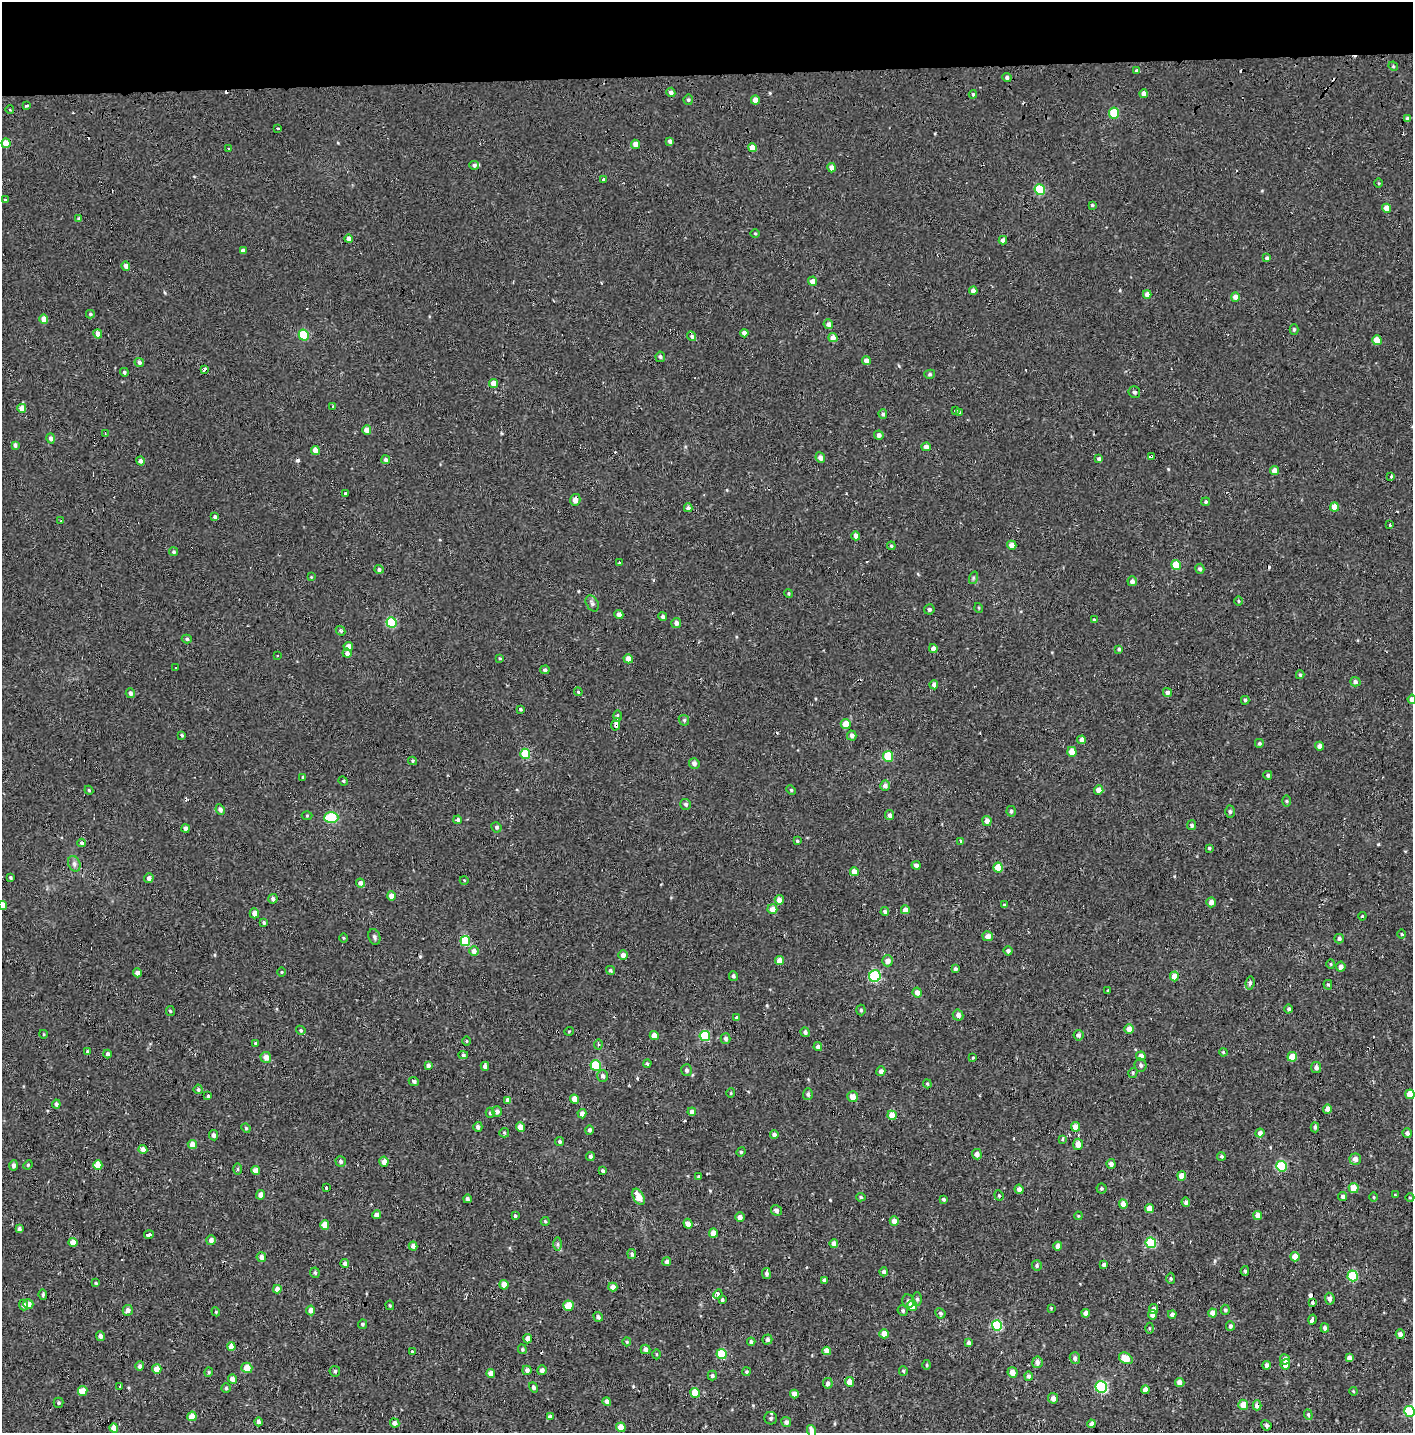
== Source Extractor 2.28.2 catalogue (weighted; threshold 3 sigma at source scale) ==
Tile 2 of 3 x 3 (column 2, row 1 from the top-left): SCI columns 1425-2835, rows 3024-4454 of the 4245 x 4554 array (HDU 1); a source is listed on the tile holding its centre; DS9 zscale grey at full resolution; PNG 1415 x 1435 px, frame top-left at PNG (2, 2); each listed source drawn as its Kron ellipse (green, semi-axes under 4 px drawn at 4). Shown black and unused: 5% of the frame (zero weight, under 2 of 3 exposures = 3% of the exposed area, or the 3 px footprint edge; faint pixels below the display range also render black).
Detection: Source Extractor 2.28.2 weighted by HDU 2 'WHT'; one run over the whole footprint, this tile lists its part. Background 0.00104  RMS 0.0035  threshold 0.0158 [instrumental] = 3 sigma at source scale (4.5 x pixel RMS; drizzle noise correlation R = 1.50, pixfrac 1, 0.0396/0.0396 arcsec/px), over >= 5 px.
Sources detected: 463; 18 cosmic-ray / hot-pixel residue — neither listed nor drawn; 1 inside a brighter listed object's ellipse — not listed separately; the other 444 listed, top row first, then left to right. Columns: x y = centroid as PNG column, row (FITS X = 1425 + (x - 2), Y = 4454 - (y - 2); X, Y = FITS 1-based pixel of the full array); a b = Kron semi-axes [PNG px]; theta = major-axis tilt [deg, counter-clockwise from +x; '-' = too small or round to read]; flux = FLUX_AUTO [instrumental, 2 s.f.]
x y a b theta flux
1393 66 5 4 - 0.41
1137 71 4 3 - 1.4
1007 78 4 4 - 0.9
671 92 5 4 - 1.2
973 94 4 3 - 0.5
1144 94 4 4 - 1.4
688 100 5 4 - 0.6
755 100 4 4 - 2.8
27 106 4 3 - 1.4
10 110 4 3 - 0.24
1114 113 5 5 - 12
1408 119 4 3 - 1.2
277 128 3 3 - 2.4
670 141 4 4 - 1.1
6 143 5 4 - 4.9
636 144 4 4 - 2.7
752 148 4 4 - 3.3
228 149 3 2 - 0.33
474 165 5 4 - 0.84
832 168 4 4 - 2.2
603 179 3 3 - 4.2
1379 183 4 3 - 0.32
1040 190 5 5 - 19
5 199 3 3 - 0.47
1092 205 3 3 - 0.4
1386 208 4 4 - 3.4
79 218 4 3 - 0.82
755 233 5 3 - 0.33
348 239 4 4 - 1.8
1003 240 4 4 - 1.5
243 251 4 4 - 1.1
1267 258 4 3 - 0.67
126 266 4 4 - 1.6
813 281 4 4 - 2.1
973 291 4 4 - 1.9
1147 294 4 4 - 1.7
1235 297 4 4 - 2.1
90 314 4 4 - 0.51
44 319 5 4 - 3.1
828 324 5 4 - 1.6
1294 329 5 4 - 0.57
744 333 4 4 - 1.4
98 334 4 4 - 2
304 335 5 5 - 20
692 336 5 4 - 0.69
833 338 4 4 - 2.6
1377 340 5 4 - 5.2
660 357 5 4 - 0.69
866 361 4 4 - 2.3
139 362 5 4 - 1.1
204 370 3 3 - 18
124 372 4 3 - 0.74
930 374 5 4 - 0.62
494 384 4 4 - 4.4
1134 392 6 6 - 0.97
332 406 3 3 - 3.4
22 408 4 4 - 2.9
955 410 3 3 - 2.5
959 413 4 3 - 0.64
883 414 5 4 - 0.7
367 430 4 4 - 3.1
105 434 3 2 - 0.32
879 435 4 4 - 1.2
51 438 5 4 - 1.3
15 445 4 3 - 0.85
926 447 4 4 - 2.2
315 450 4 4 - 2.6
1151 456 4 3 - 3.1
820 458 5 4 - 1.6
1099 459 4 4 - 0.81
386 460 4 4 - 1.3
140 461 4 4 - 1.3
1274 471 4 4 - 2.7
1391 477 3 3 - 1.8
345 493 3 3 - 1.7
575 500 6 5 - 1.8
1206 502 4 4 - 0.51
1334 507 5 4 - 3.9
688 508 4 4 - 1
215 517 4 3 - 1
61 521 4 3 - 0.29
1390 525 3 3 - 1.2
856 536 4 4 - 2
1012 545 5 4 - 2.5
891 546 4 4 - 0.62
174 552 5 4 - 0.54
619 563 3 3 - 2
1176 565 5 5 - 8.9
379 569 4 4 - 0.9
1200 569 5 4 - 0.76
311 577 3 3 - 0.24
973 578 6 4 72 0.5
1132 581 5 5 - 1.2
789 593 4 4 - 0.44
1239 601 4 3 - 0.36
592 603 9 6 -61 0.93
979 608 5 3 - 0.34
929 609 5 5 - 0.69
619 614 4 4 - 1.7
663 617 4 4 - 0.89
1094 620 3 3 - 0.46
391 622 5 5 - 21
676 623 5 5 - 1.4
340 631 5 4 - 0.59
187 639 5 4 - 0.64
348 647 5 4 - 2.2
933 649 4 4 - 1.7
1119 649 4 4 - 0.53
347 653 4 4 - 1.3
278 655 3 2 - 0.44
500 658 4 3 - 0.36
628 659 5 4 - 1.9
175 668 3 2 - 0.39
545 670 5 4 - 0.87
1300 675 4 3 - 0.48
1355 682 5 4 - 1.1
934 685 5 4 - 1.5
578 692 4 3 - 0.47
1167 692 5 4 - 1.1
130 693 5 4 - 1.2
1412 699 4 4 - 1.6
1245 700 4 3 - 0.48
520 709 4 3 - 0.54
617 716 6 3 88 2
684 720 6 5 - 0.53
616 724 6 3 77 6.9
846 724 5 5 - 4.7
182 735 4 3 - 0.39
852 735 5 4 - 1.3
1082 740 4 4 - 1.6
1259 743 5 5 - 0.51
1320 746 4 4 - 1.9
1072 752 5 4 - 5
525 754 5 5 - 14
888 756 5 5 - 13
413 761 4 4 - 0.48
694 764 6 5 - 1.2
1268 775 4 4 - 0.66
303 777 4 3 - 0.38
343 781 5 4 - 0.44
885 786 5 5 - 1.5
89 790 4 4 - 0.35
791 790 5 4 - 0.41
1099 790 4 4 - 2.7
1287 801 5 3 - 0.39
686 804 5 5 - 0.8
220 809 5 4 - 1.5
1011 811 5 4 - 0.67
1230 812 6 5 - 0.69
890 815 5 4 - 1.2
307 816 5 3 - 0.35
331 818 7 5 1 23
458 820 4 4 - 0.86
987 821 5 4 - 2
1192 825 5 4 - 0.64
496 827 5 5 - 0.68
185 828 4 3 - 1.4
797 841 4 4 - 0.44
961 842 3 3 - 2.9
82 843 4 4 - 0.8
1209 848 4 4 - 0.43
74 864 8 6 -70 1
916 865 4 4 - 1.3
998 867 5 4 - 6.6
854 872 4 4 - 2.8
10 877 3 3 - 0.49
149 878 5 5 - 1.3
464 880 4 3 - 0.25
361 883 5 4 - 1.6
391 896 4 4 - 3.1
273 899 5 4 - 1.1
779 900 5 4 - 2.5
1211 902 5 4 - 1.7
3 905 4 4 - 3.3
1005 905 3 3 - 11
772 909 5 5 - 2.8
905 910 4 4 - 2.2
885 912 4 4 - 0.81
254 913 5 4 - 2.2
1362 916 4 3 - 0.33
264 923 4 4 - 0.49
1402 934 5 3 - 0.31
988 936 5 5 - 2
374 937 8 6 -71 0.83
343 938 5 3 - 0.34
1339 939 5 4 - 0.74
465 941 5 5 - 17
474 951 5 4 - 2.4
1008 951 4 4 - 0.86
623 955 5 5 - 1.6
779 960 4 4 - 2.6
887 961 5 5 - 1.8
1331 964 4 4 - 0.35
1341 967 5 4 - 1.6
955 969 3 3 - 0.66
610 970 5 4 - 0.61
281 972 5 3 - 0.29
137 973 4 4 - 1.4
733 976 5 4 - 0.67
875 976 6 5 - 31
1174 976 5 4 - 3.8
1250 983 6 4 83 0.81
1328 985 5 4 - 0.51
1108 990 3 3 - 0.39
917 992 5 4 - 2
1289 1009 4 4 - 0.66
861 1010 5 4 - 0.61
170 1011 5 4 - 0.42
958 1015 5 5 - 1.4
737 1018 4 4 - 1.1
1129 1029 5 4 - 3.1
301 1030 5 4 - 0.51
569 1031 5 3 - 0.27
805 1032 5 4 - 1
43 1034 4 3 - 0.27
1079 1035 5 5 - 1.1
654 1036 4 4 - 2.8
705 1036 5 5 - 18
726 1038 5 5 - 0.95
466 1041 4 3 - 0.33
255 1043 3 3 - 0.36
598 1044 5 3 - 0.54
818 1047 4 4 - 1.4
87 1052 4 3 - 0.7
1223 1052 4 3 - 0.32
108 1054 4 3 - 0.97
463 1055 5 4 - 0.58
1141 1056 5 4 - 2.1
266 1057 5 5 - 2.3
1292 1057 5 4 - 4.8
973 1058 3 3 - 0.34
647 1064 4 3 - 0.61
428 1065 4 4 - 0.93
1141 1065 6 6 - 0.76
485 1066 4 4 - 1.1
596 1066 5 5 - 21
1316 1068 5 5 - 1.1
686 1070 6 5 - 0.75
881 1071 5 4 - 1.4
1133 1073 5 4 - 0.49
603 1076 6 5 - 1
414 1081 5 4 - 0.86
927 1084 4 3 - 0.42
198 1089 5 4 - 0.78
731 1093 4 4 - 0.33
808 1094 6 5 - 0.83
1410 1094 5 4 - 5.3
208 1096 3 3 - 2.7
853 1097 5 5 - 2.8
575 1099 4 4 - 3.3
508 1100 4 4 - 2.1
56 1104 4 4 - 0.98
1327 1109 5 4 - 2.2
497 1111 5 5 - 1.3
692 1112 4 4 - 1.7
490 1113 5 4 - 0.5
582 1114 4 4 - 1.9
892 1115 5 4 - 4.6
478 1127 5 4 - 1
520 1127 5 4 - 3.7
1075 1127 5 4 - 3.4
1315 1127 5 4 - 0.75
246 1128 5 4 - 0.41
589 1130 5 4 - 0.82
504 1133 5 4 - 0.45
1260 1133 4 4 - 1.7
1407 1133 5 4 - 1.1
213 1135 5 4 - 1
774 1135 4 4 - 1.2
1063 1139 4 3 - 2.5
560 1142 4 4 - 0.76
192 1144 4 4 - 3
1078 1144 5 5 - 2.3
143 1150 4 4 - 2.2
741 1152 4 4 - 0.41
977 1154 5 4 - 1.6
590 1156 4 4 - 0.77
1221 1156 4 4 - 0.59
1355 1159 6 5 - 1.9
341 1161 5 5 - 0.76
384 1162 5 4 - 2.4
1111 1164 5 4 - 1.6
13 1165 5 4 - 1.2
28 1165 5 4 - 0.39
98 1165 5 4 - 6.3
1281 1166 5 5 - 22
238 1169 5 3 - 0.42
256 1171 4 4 - 3.5
603 1171 4 3 - 0.73
1182 1176 5 4 - 3.7
699 1177 4 3 - 0.65
326 1188 3 2 - 2.9
1101 1188 5 5 - 0.55
1354 1188 5 5 - 5.2
1019 1189 4 4 - 1.5
261 1195 4 4 - 2.2
999 1195 5 4 - 0.43
1395 1195 3 3 - 0.25
639 1197 9 5 -61 4.3
861 1197 5 4 - 0.5
1343 1197 4 4 - 1.2
1374 1197 5 3 - 0.37
1410 1198 4 3 - 0.31
467 1199 4 3 - 0.75
943 1199 4 3 - 0.54
1186 1202 4 4 - 1.1
1123 1204 5 4 - 3.1
1149 1208 4 4 - 3.3
776 1210 5 5 - 0.94
376 1215 4 4 - 1.7
1258 1215 4 4 - 2.7
515 1216 4 3 - 0.52
1078 1216 4 3 - 0.3
740 1217 5 4 - 1.5
545 1221 4 4 - 0.41
894 1221 5 4 - 2.5
688 1224 5 4 - 2.4
325 1225 5 4 - 4.9
19 1229 3 3 - 0.71
713 1233 5 4 - 3.5
149 1235 5 3 - 2.3
211 1240 5 4 - 1.5
73 1242 4 4 - 4.6
834 1243 4 4 - 2
1151 1243 5 5 - 22
558 1244 7 4 -90 0.67
413 1246 4 4 - 1.5
1058 1246 4 4 - 1.7
632 1254 5 4 - 0.86
261 1257 5 4 - 1.7
1295 1257 4 4 - 4.4
667 1261 4 4 - 1.2
345 1264 4 4 - 1.9
1104 1265 4 4 - 0.65
1037 1266 5 5 - 0.66
1245 1271 5 4 - 0.56
884 1272 4 4 - 0.87
315 1273 5 4 - 0.65
766 1274 5 4 - 0.95
1353 1276 5 5 - 20
1171 1278 5 4 - 0.52
824 1280 4 3 - 0.73
96 1283 4 3 - 0.39
504 1285 5 4 - 2.8
613 1287 4 4 - 2
277 1289 4 4 - 2.2
718 1294 5 4 - 6.9
43 1295 5 4 - 0.57
917 1299 6 5 - 0.66
1330 1299 6 5 - 1.2
722 1300 3 3 - 0.55
908 1301 7 6 - 0.95
1313 1303 4 3 - 2.3
28 1304 5 4 - 3.4
23 1305 5 4 - 0.86
390 1305 5 3 - 0.4
568 1306 5 5 - 6.6
912 1306 5 5 - 4.3
1051 1308 3 3 - 0.26
1153 1309 5 4 - 1.6
128 1310 5 5 - 1.6
311 1310 5 4 - 1.7
1225 1310 5 4 - 0.59
903 1311 5 5 - 0.61
216 1312 4 3 - 0.32
940 1313 5 5 - 0.75
1086 1313 4 4 - 1.7
1213 1313 4 4 - 2.8
1172 1314 4 4 - 1.1
1153 1315 4 4 - 2.3
598 1317 5 4 - 0.83
1312 1319 5 3 - 12
362 1324 5 4 - 0.51
997 1325 5 5 - 29
1230 1326 5 4 - 0.93
1149 1328 5 3 - 0.38
1325 1328 4 4 - 0.98
884 1334 4 4 - 3.5
1400 1334 5 4 - 1.6
100 1336 5 4 - 1.2
528 1339 4 4 - 2.5
767 1339 5 5 - 0.88
627 1342 4 4 - 0.39
751 1342 4 4 - 0.98
969 1343 4 3 - 1.1
231 1347 4 4 - 2.9
522 1349 5 4 - 0.44
645 1349 5 4 - 1.6
827 1351 4 4 - 2.9
412 1352 4 3 - 0.42
656 1354 5 3 - 0.34
722 1354 5 5 - 12
1075 1358 6 5 - 1.1
1126 1358 7 5 -30 5.6
1349 1358 4 4 - 1.8
1285 1359 5 5 - 2.1
1037 1362 6 5 - 1.7
1285 1364 5 5 - 3.8
927 1365 5 3 - 0.35
1266 1365 4 3 - 1.3
140 1366 5 4 - 1.1
247 1368 6 5 - 3.9
157 1369 5 4 - 3.4
527 1370 5 4 - 1.5
542 1370 5 4 - 1.2
335 1371 5 5 - 0.75
903 1371 5 4 - 0.33
209 1372 4 4 - 0.43
746 1372 4 4 - 0.49
1012 1372 5 5 - 2.2
491 1373 4 4 - 2.3
712 1375 5 4 - 0.66
1029 1376 4 4 - 1.2
232 1379 5 4 - 2.6
849 1382 5 4 - 2.6
1180 1382 4 4 - 2.2
828 1383 5 5 - 0.9
120 1386 3 3 - 2.1
533 1387 5 4 - 0.76
1101 1387 6 5 - 39
226 1388 4 4 - 0.42
1145 1390 4 4 - 2.1
83 1391 5 4 - 4.3
1353 1391 4 3 - 0.32
695 1393 5 4 - 7.8
794 1394 4 4 - 2
1053 1398 5 5 - 1.8
607 1402 4 4 - 1.5
58 1403 5 5 - 0.59
1243 1405 5 5 - 3.6
1257 1405 5 4 - 1.8
1409 1411 5 5 - 20
1308 1415 5 4 - 0.55
192 1416 4 4 - 4.1
551 1417 3 3 - 2
771 1418 6 6 - 0.64
258 1422 4 4 - 0.97
786 1422 5 5 - 0.91
395 1423 5 4 - 1.4
1091 1424 4 4 - 1.7
1266 1425 5 5 - 0.89
621 1427 5 4 - 5.4
114 1428 5 4 - 4.3
811 1431 6 4 -74 1.9
Overlapping masked pixels (flux is a lower limit): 8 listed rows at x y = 1151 456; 575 500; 616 724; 888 756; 875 976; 718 1294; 1243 1405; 1257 1405
Isophote crosses this tile's border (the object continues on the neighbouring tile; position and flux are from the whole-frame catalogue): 5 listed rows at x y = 1412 699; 3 905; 1410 1094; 1409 1411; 811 1431